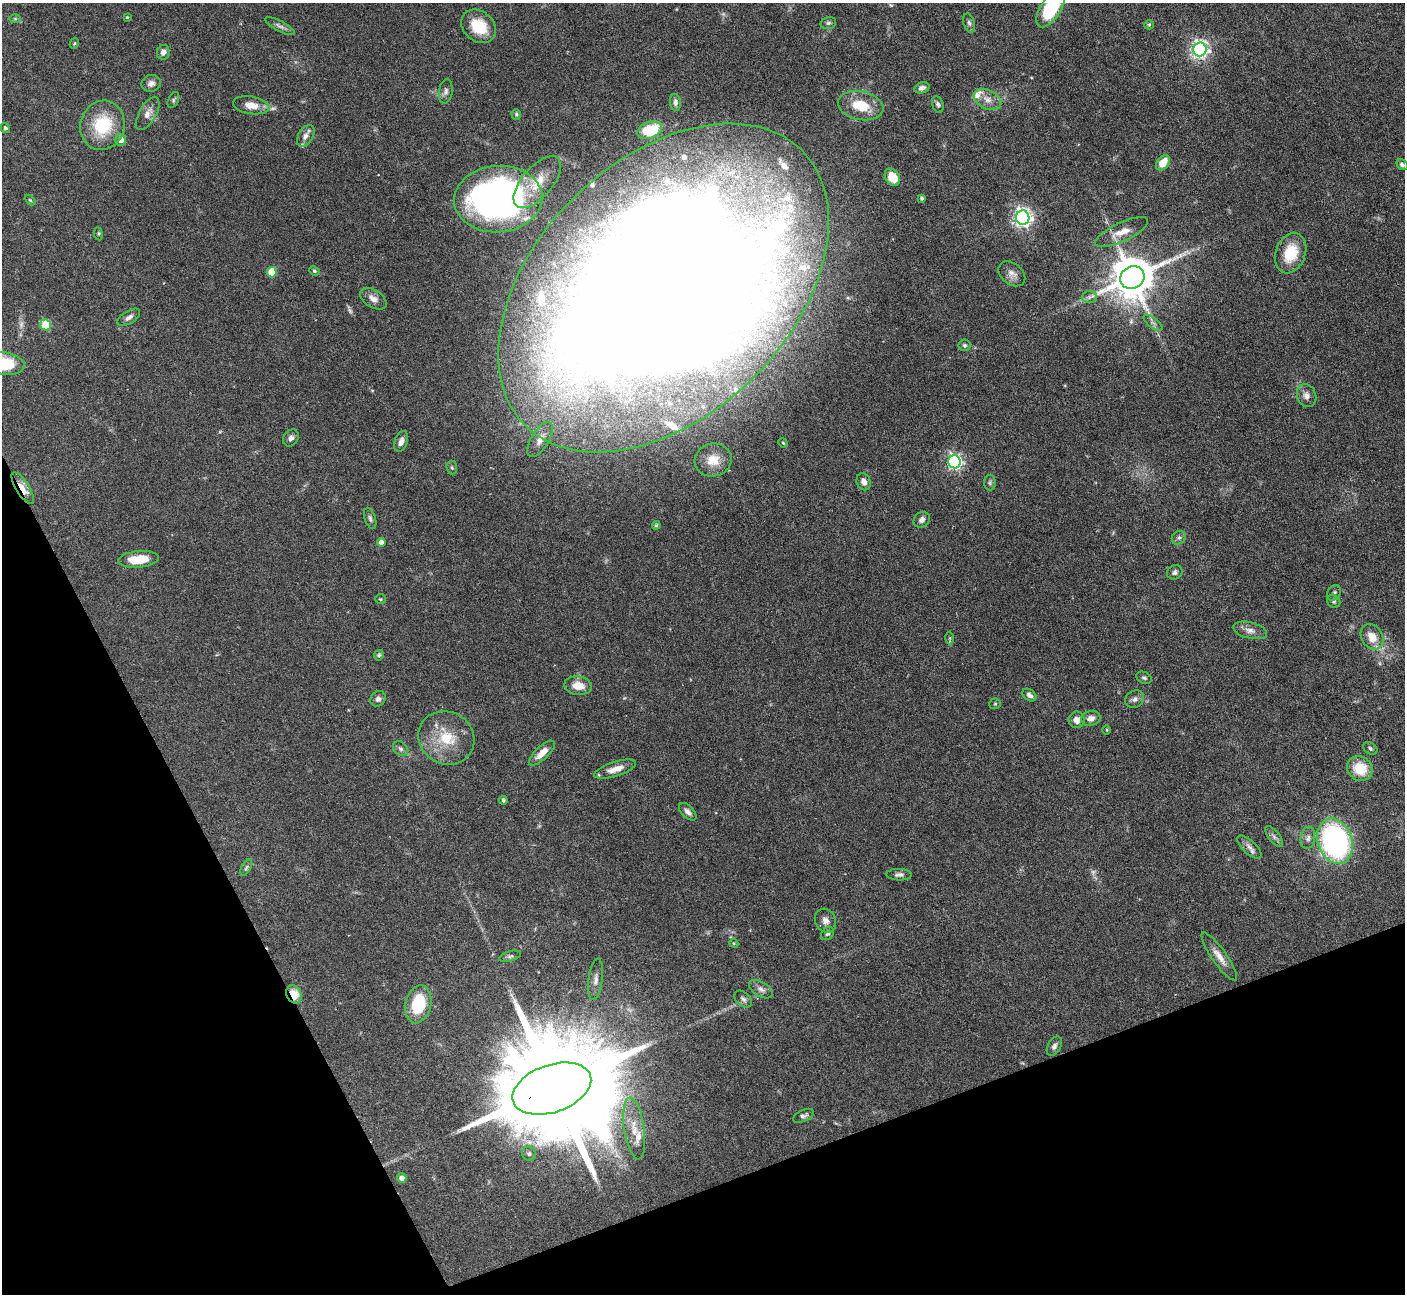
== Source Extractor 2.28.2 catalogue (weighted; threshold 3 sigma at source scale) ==
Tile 14 of 4 x 4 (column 2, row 4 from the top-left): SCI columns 1405-2807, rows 285-1576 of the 5616 x 5604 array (HDU 1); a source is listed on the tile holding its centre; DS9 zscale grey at full resolution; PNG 1407 x 1296 px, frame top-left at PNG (2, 3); each listed source drawn as its Kron ellipse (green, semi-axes under 4 px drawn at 4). Shown black and unused: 20% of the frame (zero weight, under 4 of 7 exposures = <1% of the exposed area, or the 3 px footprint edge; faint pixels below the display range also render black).
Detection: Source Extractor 2.28.2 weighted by HDU 2 'WHT'; one run over the whole footprint, this tile lists its part. Background 0.0658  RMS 0.0029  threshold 0.0118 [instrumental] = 3 sigma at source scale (4.09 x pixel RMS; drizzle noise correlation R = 1.36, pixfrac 0.8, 0.05/0.05 arcsec/px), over >= 5 px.
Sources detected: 129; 3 too faint to see at this stretch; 1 inside a brighter object's white glare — neither listed nor drawn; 11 inside a brighter listed object's ellipse — not listed separately; the other 114 listed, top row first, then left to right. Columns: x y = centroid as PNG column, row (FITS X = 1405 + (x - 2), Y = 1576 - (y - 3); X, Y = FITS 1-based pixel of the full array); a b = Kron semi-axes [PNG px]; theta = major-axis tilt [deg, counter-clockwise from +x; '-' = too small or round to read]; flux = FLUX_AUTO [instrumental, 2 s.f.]
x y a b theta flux
1051 8 21 10 58 18
127 17 3 3 - 0.3
15 19 6 4 -1 0.32
828 23 8 6 14 0.64
969 23 9 5 -74 0.77
1149 25 5 4 - 0.32
280 26 16 5 -28 1.1
479 26 19 15 -41 7.5
74 43 5 4 - 0.28
1200 49 7 6 - 110
163 52 7 6 - 1.3
151 83 9 8 - 1.2
922 88 8 5 17 1
446 91 12 6 80 0.98
987 99 15 9 -27 2.4
173 100 8 5 64 0.48
675 102 8 5 -84 0.99
938 104 8 5 -73 0.74
251 105 18 9 -9 3.2
861 106 23 14 -11 7.4
148 113 18 8 60 2.1
516 114 5 4 - 0.39
102 125 25 22 74 13
5 128 5 4 - 0.49
650 130 13 8 19 12
306 136 12 7 58 1.5
121 140 6 5 - 2.1
1163 163 8 6 51 3.9
1402 165 6 5 - 0.7
892 177 9 7 -57 4.5
537 182 31 15 49 7.6
922 198 3 3 - 0.55
498 199 44 33 5 110
30 200 6 3 -44 0.31
1023 218 7 6 - 120
1122 232 29 9 25 3.8
98 234 6 3 -82 0.32
1291 253 21 15 69 8.3
314 271 5 4 - 0.38
272 272 5 5 - 8.7
1012 274 15 10 -38 2
1132 277 12 11 - 1100
663 288 195 127 45 1100
1089 297 7 6 - 0.79
373 299 14 8 -32 1.9
129 317 13 6 32 1.2
1153 323 11 5 -39 0.9
46 325 5 5 - 12
965 345 6 6 - 0.61
5 364 19 11 -9 11
1306 396 12 9 -68 1.6
291 438 9 7 58 1
540 439 20 9 60 3
401 441 11 6 70 1.3
783 443 5 4 - 0.27
713 460 19 16 14 4.1
954 462 6 6 - 73
452 468 7 5 -86 0.53
864 482 9 7 -68 1.5
990 483 8 6 88 0.54
23 488 18 6 -58 4
370 518 11 5 -72 0.74
922 520 8 7 - 1.1
656 525 4 4 - 0.43
1179 538 7 6 - 0.71
381 542 4 4 - 1.6
138 559 20 8 5 5.8
1175 572 8 7 - 0.82
1334 593 8 6 59 0.69
380 599 5 4 - 0.34
1334 601 7 6 - 0.57
1250 630 17 8 -13 1.9
1372 637 13 10 -57 3.9
950 638 6 4 89 0.4
379 655 5 4 - 0.49
1144 678 8 5 -26 0.59
578 686 14 9 -9 3.5
1029 695 7 5 -37 1
378 699 8 7 - 0.97
1135 699 10 8 33 1.1
995 704 6 5 - 0.36
1091 718 10 7 15 1.7
1077 720 8 8 - 1.8
1107 730 5 3 - 0.24
446 738 29 26 -30 10
1370 748 8 5 -32 0.57
401 749 8 6 -44 0.84
542 753 17 6 43 2.9
615 769 22 7 18 2.8
1360 769 13 12 - 6.9
503 800 4 4 - 0.59
688 812 11 6 -45 1.1
1274 836 12 5 -52 0.94
1308 838 11 7 83 1.2
1335 841 23 17 -70 63
1249 847 15 6 -43 1.4
246 868 9 4 63 0.55
899 875 12 6 -1 0.97
825 921 12 10 -64 1.7
828 934 7 5 43 0.6
734 943 4 4 - 0.28
510 956 11 5 17 0.63
1219 957 29 7 -55 2.9
596 979 21 7 83 1.8
761 989 13 7 -31 1.3
294 994 9 7 -65 4.2
743 999 10 6 -42 0.93
418 1004 19 12 77 13
1054 1046 10 6 61 1
552 1089 41 23 19 12000
804 1116 11 6 25 0.84
634 1129 31 10 -81 4.8
529 1154 7 7 - 0.84
402 1178 5 4 - 1.6
Overlapping masked pixels (flux is a lower limit): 3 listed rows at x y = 23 488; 294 994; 552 1089
Isophote crosses this tile's border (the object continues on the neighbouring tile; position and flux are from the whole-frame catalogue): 3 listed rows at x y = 1051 8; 663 288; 5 364